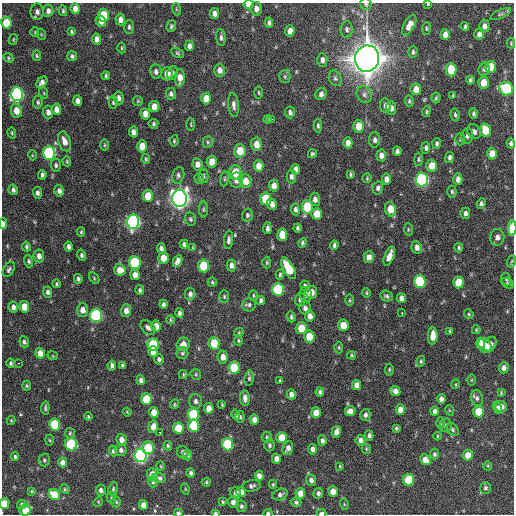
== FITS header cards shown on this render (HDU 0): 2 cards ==
NAXIS1  =                  512 / Axis length
NAXIS2  =                  512 / Axis length

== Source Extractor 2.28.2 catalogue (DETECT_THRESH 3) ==
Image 512 x 512 px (HDU 0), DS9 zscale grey, 1 PNG px = 1 image px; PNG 516 x 516 px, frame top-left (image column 1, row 512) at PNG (2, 3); each listed source drawn as its Kron ellipse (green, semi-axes under 4 px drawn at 4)
Background 1040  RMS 33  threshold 100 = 3 sigma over >= 5 px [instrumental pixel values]
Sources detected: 385; all 385 listed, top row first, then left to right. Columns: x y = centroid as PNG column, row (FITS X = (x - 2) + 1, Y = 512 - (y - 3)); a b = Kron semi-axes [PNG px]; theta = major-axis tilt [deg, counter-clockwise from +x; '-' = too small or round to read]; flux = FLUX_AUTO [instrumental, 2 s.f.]
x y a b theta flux
249 4 5 4 - 2.5e+04
366 4 6 5 - 3.6e+03
428 4 4 3 - 2.1e+03
75 9 5 4 - 1.6e+04
176 9 6 3 -71 2.3e+03
256 9 7 5 -84 1.2e+04
48 11 6 5 - 8.8e+03
63 11 5 4 - 3.1e+03
37 12 8 6 88 9.0e+03
214 14 5 4 - 9.9e+03
501 14 11 4 24 5.0e+03
104 15 6 5 - 6.0e+04
120 20 6 5 - 1.1e+04
101 21 6 5 - 1.5e+04
6 23 6 5 - 6.2e+04
269 23 5 4 - 5.9e+03
409 25 11 5 61 1.8e+04
171 26 6 4 71 4.0e+03
465 26 4 3 - 3.6e+03
484 26 6 5 - 1.2e+04
129 27 7 5 -89 4.6e+03
426 28 6 4 84 2.9e+03
347 29 8 6 87 6.4e+03
290 31 5 4 - 1.4e+04
35 32 5 4 - 2.3e+03
72 32 4 3 - 3.0e+03
41 34 5 3 - 2.0e+03
445 34 5 4 - 1.3e+04
479 34 6 5 - 1.1e+04
221 37 8 4 -85 5.8e+03
13 39 5 4 - 2.5e+03
97 39 6 4 -80 1.2e+04
511 43 5 4 - 2.4e+03
189 46 5 4 - 8.2e+03
121 48 5 3 - 2.5e+03
413 52 6 4 89 4.4e+03
177 53 7 4 -28 3.5e+03
37 56 5 4 - 3.0e+03
72 56 5 5 - 4.8e+03
8 58 5 4 - 2.7e+03
367 59 13 12 - 3.9e+06
322 60 7 5 -87 9.0e+03
490 67 6 5 - 4.9e+04
484 69 6 5 - 5.9e+03
219 70 6 5 - 1.2e+04
451 70 6 5 - 6.4e+04
156 72 7 5 -82 6.8e+03
173 73 7 5 74 5.0e+03
167 74 7 6 - 2.1e+04
106 76 4 3 - 3.7e+03
285 77 6 5 - 4.1e+03
180 78 9 5 88 2.2e+04
335 78 8 6 -68 5.8e+03
470 80 4 3 - 4.1e+03
42 82 6 4 52 8.6e+03
484 83 6 5 - 2.9e+04
416 89 6 5 - 1.9e+04
506 89 7 6 - 1.8e+05
44 93 6 3 -71 2.3e+03
259 93 6 3 -89 2.6e+03
17 94 7 6 - 5.0e+05
171 94 6 5 - 5.8e+03
321 94 6 5 - 6.7e+03
364 95 9 7 -58 8.6e+03
453 96 4 3 - 2.3e+03
119 98 6 5 - 9.1e+03
206 98 6 5 - 2.4e+04
436 98 5 4 - 3.1e+03
78 101 5 4 - 1.2e+04
138 101 5 5 - 2.8e+03
409 101 6 4 -83 3.3e+03
38 102 6 5 - 3.8e+03
113 102 6 4 -90 4.2e+03
234 105 12 5 -85 8.4e+03
385 105 7 5 -82 9.7e+03
154 106 6 5 - 1.9e+04
391 108 7 5 -85 9.0e+03
56 109 5 4 - 1.6e+04
16 111 7 5 -82 2.3e+04
48 112 6 5 - 1.0e+04
290 112 6 5 - 6.1e+03
426 112 5 3 - 2.8e+03
145 114 5 4 - 1.7e+04
474 114 5 3 - 4.1e+03
455 115 6 4 -75 4.0e+03
267 119 4 3 - 4.1e+03
271 119 3 2 - 6.8e+03
153 124 5 5 - 3.8e+03
191 125 6 3 -90 2.2e+03
318 126 6 4 -89 4.1e+03
359 126 6 5 - 3.3e+04
485 130 6 5 - 5.6e+04
133 132 5 4 - 1.0e+04
474 132 8 6 -59 7.2e+03
12 133 6 3 -74 2.7e+03
467 136 8 6 79 7.1e+03
460 139 6 5 - 3.6e+03
375 140 8 5 -90 6.8e+03
64 141 10 6 -72 1.8e+04
174 141 6 4 81 2.8e+03
208 142 5 5 - 3.4e+03
348 143 5 4 - 1.3e+04
511 143 5 4 - 4.7e+03
256 144 7 5 -84 2.0e+04
437 144 5 4 - 4.7e+03
104 145 5 3 - 2.6e+03
142 146 6 5 - 2.8e+04
426 148 6 4 82 5.7e+03
240 151 7 5 -86 3.9e+04
397 151 5 4 - 5.9e+03
49 153 7 6 - 2.9e+05
312 154 4 4 - 3.7e+03
492 154 6 5 - 2.6e+04
32 155 5 3 - 1.8e+03
381 155 6 5 - 1.1e+04
450 157 5 4 - 5.8e+03
146 159 5 3 - 3.2e+03
418 159 6 4 -90 3.7e+03
67 161 5 3 - 2.4e+03
212 162 6 5 - 2.3e+04
197 164 6 5 - 1.3e+04
56 165 6 5 - 4.8e+03
258 166 6 5 - 2.0e+04
432 166 6 5 - 3.3e+04
295 169 5 4 - 9.7e+03
235 172 7 6 - 4.8e+04
350 174 4 3 - 3.4e+03
42 175 5 3 - 5.0e+03
178 175 8 6 78 6.0e+03
203 176 6 5 - 4.2e+03
291 177 7 5 -89 7.0e+03
367 178 5 5 - 2.8e+03
199 179 5 4 - 3.9e+03
225 179 7 4 82 3.1e+03
386 179 6 4 83 1.1e+04
422 179 7 6 - 4.4e+05
458 179 6 4 -89 1.2e+04
236 180 7 6 - 1.3e+04
245 181 7 6 - 2.5e+04
274 185 6 5 - 1.3e+04
378 188 7 5 78 6.4e+03
13 190 5 4 - 5.8e+03
59 191 6 4 -76 8.7e+03
452 192 6 4 -89 3.6e+03
37 193 6 4 -88 6.8e+03
148 196 6 5 - 3.7e+04
180 198 8 7 - 1.5e+06
266 199 6 5 - 7.8e+04
315 199 6 5 - 1.0e+04
481 203 5 4 - 5.1e+03
272 204 6 4 -69 1.2e+04
307 207 6 5 - 1.0e+05
203 209 8 4 -90 3.4e+03
295 209 6 4 -83 6.5e+03
391 209 8 5 -70 3.4e+04
465 213 5 5 - 7.5e+03
317 214 6 5 - 3.4e+04
247 215 7 5 76 4.5e+03
190 219 7 5 -78 4.4e+03
133 222 7 6 - 6.0e+05
3 224 5 4 - 9.5e+03
267 228 6 3 86 6.5e+03
297 228 4 3 - 4.2e+03
512 228 7 3 89 4.7e+04
408 229 6 3 -89 2.6e+03
81 232 5 3 - 3.0e+03
282 235 6 5 - 3.9e+04
497 237 8 7 - 1.2e+04
228 240 9 4 84 6.7e+03
302 243 5 4 - 3.7e+03
184 244 4 4 - 5.2e+03
334 245 4 3 - 4.2e+03
26 247 5 3 - 4.3e+03
69 247 5 4 - 7.6e+03
417 247 6 5 - 1.1e+04
161 248 5 4 - 7.7e+03
193 248 4 3 - 2.1e+03
459 248 4 4 - 3.5e+03
82 255 5 4 - 5.3e+03
39 256 6 5 - 1.1e+04
389 256 10 4 69 1.9e+04
369 257 6 5 - 1.4e+04
163 258 6 5 - 2.6e+04
29 261 6 4 -72 4.1e+03
178 261 6 4 64 1.2e+04
512 261 6 4 70 2.9e+03
135 262 6 6 - 1.6e+05
267 262 6 4 -89 3.0e+03
231 265 6 5 - 8.8e+03
203 266 6 5 - 7.8e+04
288 268 12 5 -61 6.7e+04
9 269 8 5 58 5.7e+03
120 270 6 5 - 2.6e+04
135 275 5 5 - 1.6e+04
280 275 5 4 - 3.5e+03
94 278 7 3 -56 3.0e+03
78 279 5 4 - 5.0e+03
506 279 6 4 -74 3.3e+03
420 281 6 6 - 2.0e+05
212 282 5 4 - 3.1e+03
458 282 6 5 - 4.9e+04
507 283 6 4 -30 3.9e+03
56 284 4 3 - 2.9e+03
305 286 5 4 - 4.6e+03
278 289 6 6 - 2.0e+05
140 290 5 4 - 4.1e+03
48 292 5 4 - 6.2e+03
311 292 6 5 - 2.2e+04
366 293 5 4 - 2.8e+03
190 294 6 5 - 7.3e+03
253 295 5 4 - 2.8e+03
306 295 7 6 - 8.5e+03
386 296 7 5 -26 4.7e+03
224 297 6 5 - 3.5e+03
401 298 5 4 - 9.2e+03
261 300 4 4 - 5.6e+03
300 300 6 5 - 7.3e+03
349 300 6 4 -90 2.8e+03
163 304 4 3 - 5.1e+03
249 305 7 6 - 5.9e+03
13 307 5 5 - 9.1e+03
24 307 5 5 - 3.3e+04
305 308 7 5 -76 7.5e+03
82 310 7 5 89 1.4e+04
126 311 6 5 - 1.2e+04
179 313 5 4 - 6.1e+03
402 313 3 3 - 1.7e+04
469 314 5 4 - 2.8e+03
96 315 7 6 - 3.0e+05
310 316 5 4 - 1.3e+04
291 317 5 4 - 4.1e+03
170 320 4 3 - 2.7e+03
343 325 6 5 - 3.5e+04
156 326 6 5 - 2.0e+04
148 327 9 6 -45 8.4e+03
301 328 6 5 - 4.0e+04
476 330 4 3 - 2.3e+03
450 331 4 3 - 2.5e+03
239 332 5 3 - 2.2e+03
433 336 8 5 87 2.8e+04
309 337 6 5 - 3.7e+04
238 341 5 4 - 2.9e+03
24 342 5 4 - 5.0e+03
214 343 6 5 - 5.4e+04
480 343 5 4 - 1.5e+04
183 344 7 6 - 1.5e+04
490 344 8 5 59 1.0e+04
153 345 6 5 - 1.1e+05
485 346 8 6 -57 2.4e+04
339 347 6 4 -87 2.9e+03
153 352 5 5 - 2.0e+04
40 353 5 5 - 2.0e+04
182 353 6 6 - 4.1e+03
352 355 4 4 - 2.9e+03
53 356 5 3 - 1.9e+03
223 357 6 5 - 1.6e+04
159 359 5 4 - 5.1e+03
421 361 5 4 - 2.8e+03
11 363 5 4 - 4.3e+03
19 363 3 2 - 2.5e+03
112 366 5 4 - 7.5e+03
122 366 4 3 - 4.3e+03
234 368 6 5 - 9.0e+04
504 368 5 5 - 8.9e+03
389 369 6 4 89 2.9e+03
183 374 4 4 - 2.6e+03
196 374 6 5 - 2.9e+03
249 378 8 4 83 4.0e+03
141 380 5 4 - 7.3e+03
280 380 3 3 - 2.7e+03
471 380 6 4 89 2.6e+03
456 384 5 3 - 2.1e+03
357 385 5 4 - 1.6e+04
27 386 5 4 - 2.7e+03
395 391 5 5 - 1.2e+04
320 392 4 4 - 5.4e+03
501 393 4 3 - 2.1e+03
291 394 5 4 - 1.1e+04
245 398 8 5 -87 1.1e+04
477 398 8 6 -76 5.8e+03
146 399 6 5 - 7.3e+04
441 399 5 4 - 1.0e+04
196 401 7 6 - 7.5e+03
174 404 5 4 - 2.3e+03
222 404 4 3 - 2.0e+03
501 407 6 5 - 1.1e+04
45 408 7 3 87 3.9e+03
209 408 5 4 - 1.9e+04
498 408 6 4 -76 7.5e+03
400 410 5 4 - 1.9e+04
449 410 5 3 - 2.0e+03
350 411 5 5 - 1.2e+04
434 411 4 4 - 7.5e+03
127 412 4 3 - 2.0e+03
154 412 5 5 - 3.1e+04
479 412 6 5 - 5.5e+04
316 413 5 5 - 2.6e+04
193 414 6 5 - 1.4e+05
236 415 5 4 - 5.0e+03
365 415 6 5 - 6.8e+03
88 417 4 4 - 3.0e+03
240 417 6 4 -86 4.2e+03
11 420 4 4 - 2.4e+03
254 420 5 4 - 1.4e+04
440 423 6 4 -89 2.8e+03
55 424 6 5 - 1.2e+05
446 425 7 6 - 6.9e+03
194 426 6 5 - 8.8e+04
153 427 6 5 - 1.7e+04
178 428 6 5 - 5.4e+04
396 428 3 3 - 3.3e+03
453 429 7 5 -54 4.2e+03
160 432 3 3 - 2.9e+03
336 432 6 4 75 1.4e+04
70 433 5 5 - 3.2e+03
369 436 5 4 - 6.1e+03
437 436 4 3 - 1.8e+03
267 437 5 5 - 3.4e+03
282 437 5 5 - 4.0e+04
50 440 5 3 - 2.1e+03
121 440 6 5 - 1.4e+04
360 440 5 5 - 8.7e+03
322 441 5 4 - 7.8e+03
71 444 6 6 - 1.5e+05
227 444 6 5 - 1.5e+05
269 445 6 5 - 4.2e+03
168 446 5 3 - 3.1e+03
148 448 6 5 - 8.4e+04
288 448 7 5 69 1.1e+04
312 449 5 4 - 1.0e+04
366 449 5 4 - 2.6e+03
121 450 6 5 - 8.1e+03
113 451 5 4 - 4.6e+03
183 452 6 5 - 8.1e+03
434 454 5 4 - 4.3e+03
187 455 5 4 - 4.0e+03
468 455 5 5 - 2.4e+04
15 456 5 3 - 3.7e+03
140 456 6 6 - 5.6e+05
276 459 5 4 - 1.1e+04
44 460 6 5 - 3.9e+03
425 460 6 5 - 1.9e+04
63 462 5 4 - 1.6e+04
161 466 5 3 - 2.0e+03
340 466 3 3 - 1.9e+03
488 466 5 3 - 1.8e+03
191 473 4 3 - 5.1e+03
152 474 6 5 - 2.2e+04
259 476 5 4 - 1.0e+04
159 478 6 5 - 8.6e+03
311 480 6 5 - 8.9e+03
409 480 6 5 - 7.8e+04
153 482 5 5 - 4.1e+03
206 482 4 4 - 2.9e+03
273 484 4 4 - 2.8e+03
252 486 9 5 7 6.3e+03
485 488 6 5 - 4.6e+03
65 489 5 4 - 2.9e+03
113 489 7 4 81 4.3e+03
185 489 5 3 - 2.0e+03
101 490 5 5 - 8.2e+03
32 491 3 2 - 1.9e+03
333 491 5 5 - 2.0e+04
241 492 5 5 - 1.6e+04
235 493 6 5 - 1.1e+04
300 493 5 5 - 2.5e+04
318 493 5 5 - 6.1e+03
54 495 6 5 - 4.4e+04
280 495 8 5 21 7.2e+03
111 498 6 3 -82 2.5e+03
98 502 5 4 - 2.6e+03
116 502 5 4 - 3.5e+03
223 502 4 3 - 2.7e+03
233 502 6 5 - 1.2e+04
296 502 5 4 - 4.5e+03
4 504 5 5 - 4.5e+04
22 504 5 4 - 4.2e+03
344 504 5 3 - 2.1e+03
143 505 5 4 - 1.8e+04
241 506 5 5 - 4.6e+03
25 510 6 5 - 3.9e+04
178 513 4 3 - 7.8e+03
215 513 3 3 - 3.9e+03
268 513 4 3 - 4.9e+03
322 513 5 3 - 8.8e+03
At the frame edge (FLAGS 8, measured only in part): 10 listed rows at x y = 249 4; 366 4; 428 4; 3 224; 512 228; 4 504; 178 513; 215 513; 268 513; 322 513